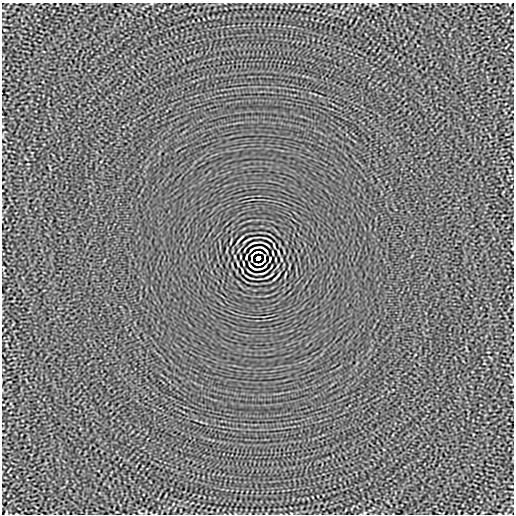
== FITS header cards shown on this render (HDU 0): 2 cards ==
NAXIS1  =                  512
NAXIS2  =                  512

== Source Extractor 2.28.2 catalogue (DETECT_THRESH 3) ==
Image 512 x 512 px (HDU 0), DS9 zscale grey, 1 PNG px = 1 image px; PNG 516 x 516 px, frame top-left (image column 1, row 512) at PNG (2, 3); no overlay
Background -9.86e-06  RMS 0.0015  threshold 0.00448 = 3 sigma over >= 5 px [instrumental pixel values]
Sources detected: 14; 4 with non-positive FLUX_AUTO (blend fragments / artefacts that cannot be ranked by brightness) are not listed; the other 10 listed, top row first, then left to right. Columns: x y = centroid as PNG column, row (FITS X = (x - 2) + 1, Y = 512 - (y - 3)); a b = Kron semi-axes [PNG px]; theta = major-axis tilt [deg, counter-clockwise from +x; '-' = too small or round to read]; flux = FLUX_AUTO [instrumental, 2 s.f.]
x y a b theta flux
251 250 3 2 - 0.078
251 256 4 2 - 0.035
264 256 4 2 - 0.059
246 257 4 2 - 0.1
258 258 4 4 - 3.6
270 259 4 2 - 0.1
252 260 4 2 - 0.059
265 260 4 2 - 0.035
265 266 3 2 - 0.078
6 513 3 2 - 0.07
At the frame edge (FLAGS 8, measured only in part): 1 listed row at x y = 6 513
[4 non-positive-flux detections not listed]